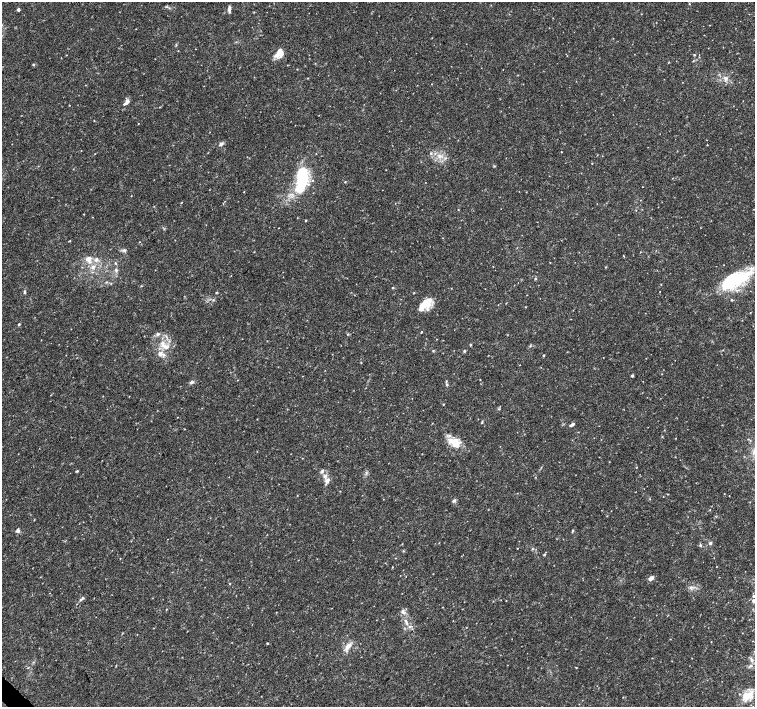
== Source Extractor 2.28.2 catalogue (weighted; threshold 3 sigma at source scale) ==
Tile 7 of 4 x 4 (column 3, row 2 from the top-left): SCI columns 3014-4518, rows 2977-4385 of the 6033 x 6019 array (HDU 1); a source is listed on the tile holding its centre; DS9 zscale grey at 2 x 2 block average (1 PNG px = mean of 2 x 2 image px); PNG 757 x 709 px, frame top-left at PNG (2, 2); no overlay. Shown black and unused: <1% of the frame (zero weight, under 3 of 4 exposures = <1% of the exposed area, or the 3 px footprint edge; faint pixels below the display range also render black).
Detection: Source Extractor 2.28.2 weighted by HDU 2 'WHT'; one run over the whole footprint, this tile lists its part. Background 0.0374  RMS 0.0037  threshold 0.0167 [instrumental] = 3 sigma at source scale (4.5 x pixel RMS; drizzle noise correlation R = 1.50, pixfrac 1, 0.0396/0.0396 arcsec/px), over >= 5 px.
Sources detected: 104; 1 inside a brighter object's white glare — not listed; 8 inside a brighter listed object's ellipse — not listed separately; the other 95 listed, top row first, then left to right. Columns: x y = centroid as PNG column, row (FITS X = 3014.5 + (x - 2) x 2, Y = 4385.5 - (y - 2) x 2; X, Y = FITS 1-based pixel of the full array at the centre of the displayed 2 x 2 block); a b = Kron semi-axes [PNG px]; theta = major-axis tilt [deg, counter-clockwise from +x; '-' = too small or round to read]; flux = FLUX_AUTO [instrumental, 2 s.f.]
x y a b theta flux
689 4 3 2 - 0.48
18 9 2 2 - 2.8
229 9 7 3 86 3.1
136 29 2 2 - 0.28
279 51 10 7 65 6.3
66 55 3 2 - 0.33
694 55 3 2 - 0.79
33 65 4 2 - 0.69
297 69 2 2 - 0.38
518 75 3 2 - 0.36
726 78 6 6 - 3.3
432 84 2 2 - 0.34
85 85 2 2 - 0.31
127 101 7 4 68 3.5
94 120 3 2 - 0.42
138 124 2 2 - 0.35
221 144 6 4 23 1.8
707 145 2 2 - 0.35
561 152 2 2 - 0.34
431 153 4 3 - 0.94
439 156 5 4 - 2.5
592 163 2 2 - 0.42
494 166 3 2 - 0.59
302 180 28 11 82 55
345 182 3 2 - 0.5
306 220 3 2 - 0.52
70 240 3 2 - 0.47
124 250 5 4 - 1.6
88 259 6 5 - 5.4
96 260 7 4 67 2.6
116 263 4 2 - 0.73
93 267 6 5 - 3.4
115 269 4 2 - 0.79
535 279 4 2 - 0.59
735 279 30 15 18 62
106 282 3 2 - 0.64
393 288 3 3 - 0.64
25 292 4 3 - 1.1
216 292 3 2 - 0.53
660 292 2 2 - 0.28
731 300 3 2 - 0.75
426 303 15 11 86 12
19 324 3 3 - 0.8
421 332 3 2 - 0.55
158 334 4 4 - 1.5
348 334 3 2 - 0.76
470 344 4 3 - 0.68
164 346 14 5 -27 6
433 350 3 3 - 0.66
464 351 3 3 - 0.91
160 353 8 6 85 4.6
544 355 2 2 - 0.93
361 362 2 2 - 0.45
662 374 2 2 - 0.33
632 376 3 2 - 1.7
192 382 6 4 45 1.8
447 384 4 4 - 1.4
443 404 2 2 - 0.51
482 422 4 2 - 0.7
572 425 6 3 32 2
184 429 3 2 - 0.39
748 439 3 2 - 0.53
451 440 13 8 -9 9.3
77 471 4 3 - 0.85
322 471 6 4 69 1.9
327 481 8 5 54 3.5
668 494 3 2 - 0.41
729 496 2 2 - 0.31
650 499 2 2 - 0.4
454 501 5 3 - 1.8
18 530 5 4 - 2
573 530 4 3 - 0.77
710 543 4 4 - 1.6
700 545 4 4 - 1.2
517 548 2 2 - 0.36
532 549 3 2 - 0.64
544 554 3 3 - 0.85
396 558 2 2 - 0.34
392 567 2 2 - 0.46
651 578 6 4 36 3.6
230 584 2 2 - 0.46
691 587 6 3 -5 1.9
754 596 3 3 - 1.7
82 599 9 3 43 1.7
754 601 5 4 - 3
166 609 2 2 - 0.4
403 612 6 4 -42 2.8
406 621 7 3 -64 2
711 642 2 2 - 0.32
267 643 3 2 - 0.74
348 646 10 5 52 5.6
751 660 5 4 - 2.1
751 666 7 3 20 1.9
576 668 3 2 - 0.42
747 696 17 9 35 13
Isophote crosses this tile's border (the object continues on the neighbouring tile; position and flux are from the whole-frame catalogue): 2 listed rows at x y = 754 596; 754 601
Diffuse or blended objects may show on this block-average render without a row.